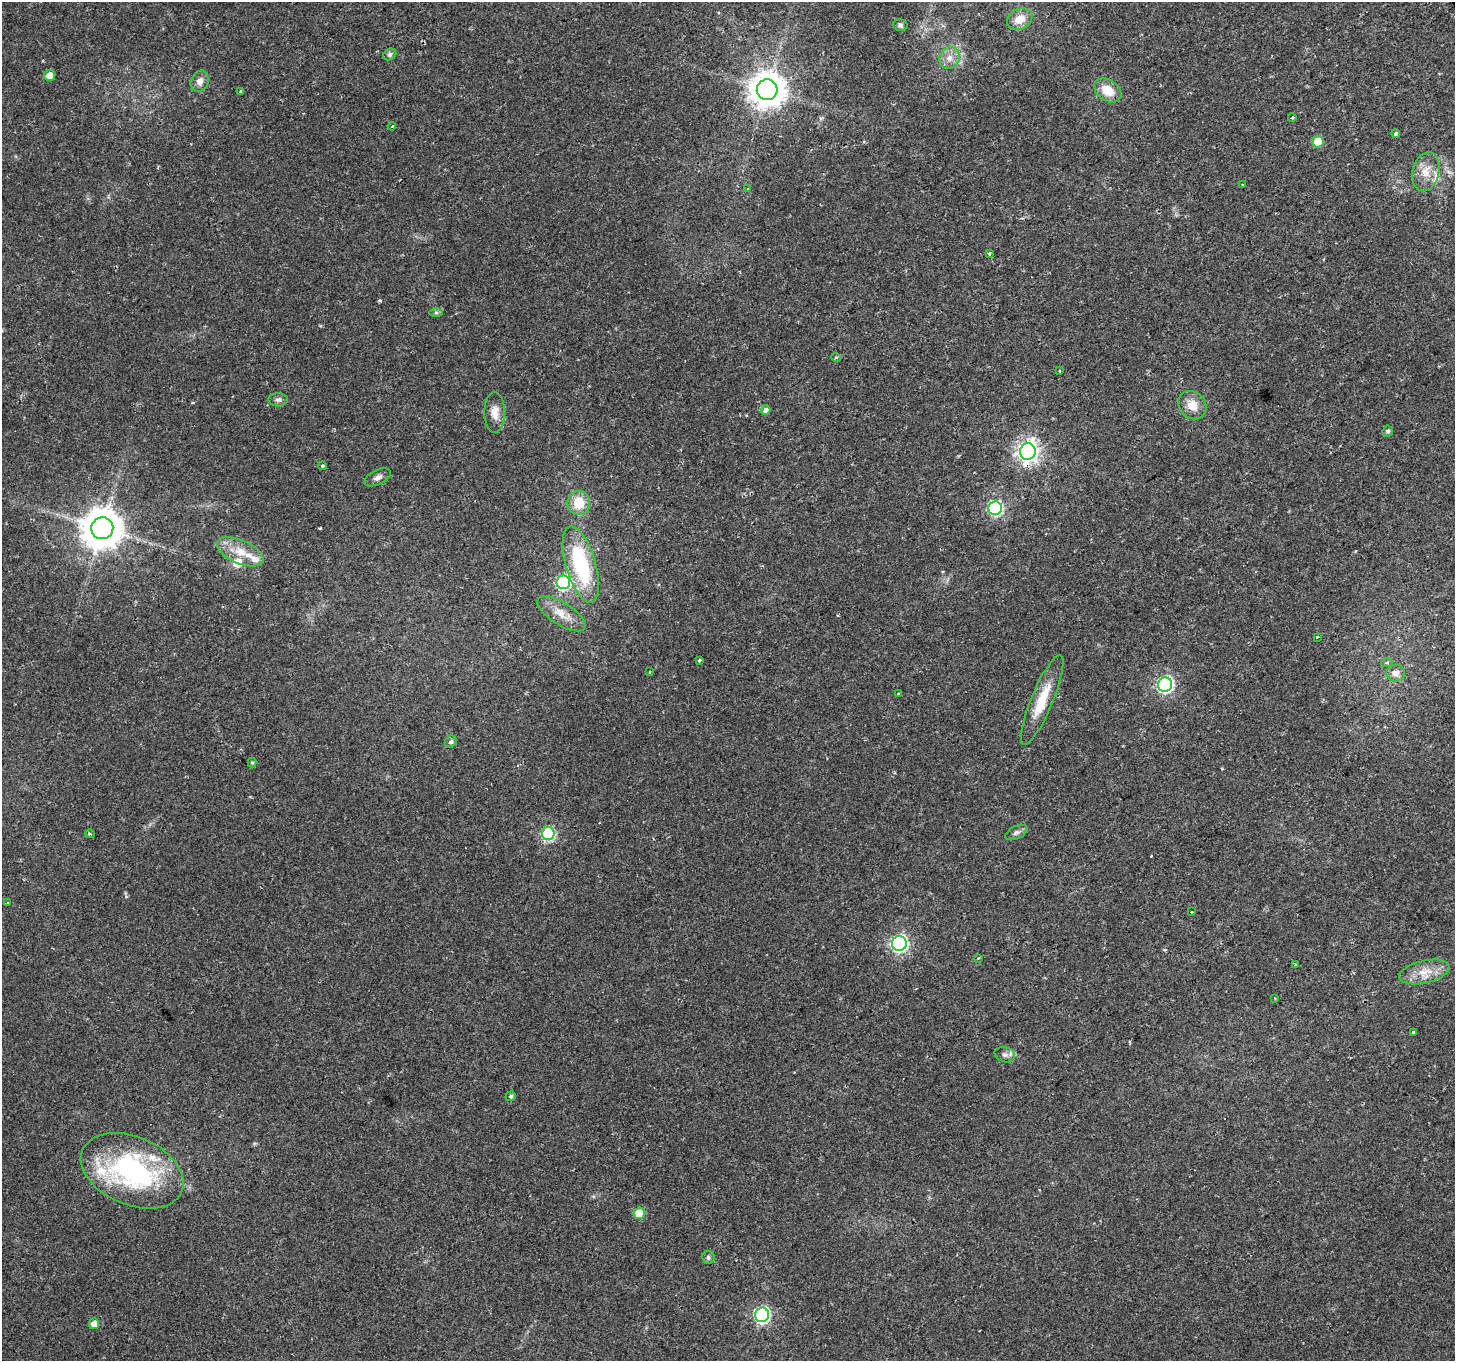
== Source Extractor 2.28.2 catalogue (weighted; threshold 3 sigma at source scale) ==
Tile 10 of 4 x 4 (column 2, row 3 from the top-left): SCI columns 1454-2906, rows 1466-2824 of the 5817 x 5709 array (HDU 1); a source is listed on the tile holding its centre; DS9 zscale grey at full resolution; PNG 1457 x 1363 px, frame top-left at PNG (2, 2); each listed source drawn as its Kron ellipse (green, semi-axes under 4 px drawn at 4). Shown black and unused: <1% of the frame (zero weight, under 2 of 3 exposures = <1% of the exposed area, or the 3 px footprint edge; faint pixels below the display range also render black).
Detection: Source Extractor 2.28.2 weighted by HDU 2 'WHT'; one run over the whole footprint, this tile lists its part. Background 0.0332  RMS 0.0032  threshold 0.0143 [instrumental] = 3 sigma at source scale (4.5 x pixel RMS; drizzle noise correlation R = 1.50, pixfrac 1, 0.0396/0.0396 arcsec/px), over >= 5 px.
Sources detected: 69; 1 cosmic-ray / hot-pixel residue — neither listed nor drawn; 5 inside a brighter listed object's ellipse — not listed separately; the other 63 listed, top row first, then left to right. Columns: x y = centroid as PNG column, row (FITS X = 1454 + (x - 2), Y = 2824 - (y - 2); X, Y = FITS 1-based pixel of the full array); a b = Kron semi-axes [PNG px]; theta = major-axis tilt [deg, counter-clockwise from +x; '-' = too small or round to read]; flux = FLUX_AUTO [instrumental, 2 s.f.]
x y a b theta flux
1020 19 13 10 31 3.6
900 25 7 6 - 0.74
390 54 7 5 33 1
949 58 11 10 - 2.6
50 75 5 5 - 3.5
200 81 11 8 64 2.2
767 90 10 10 - 620
1108 90 15 10 -35 5.7
241 92 3 3 - 0.79
1292 118 4 3 - 0.31
392 126 4 2 - 0.28
1396 133 4 3 - 1.6
1318 142 5 5 - 9.8
1426 172 20 13 76 4.7
1243 185 3 2 - 0.36
748 188 4 3 - 0.49
989 253 4 3 - 0.83
436 312 7 4 0 0.51
836 357 5 3 - 0.29
1059 371 3 3 - 0.73
278 400 9 6 -1 0.98
1192 405 15 13 -48 4.3
766 410 5 4 - 3.6
495 412 20 10 -90 3.5
1388 431 5 5 - 0.8
1028 451 8 8 - 190
323 466 4 3 - 0.44
378 477 14 7 26 1.5
579 503 12 11 - 7.1
995 508 7 6 - 52
102 528 11 11 - 880
240 552 25 11 -24 6.5
581 564 39 15 -73 29
563 582 7 7 - 51
561 614 27 11 -32 5
1317 637 4 3 - 3.6
699 660 3 3 - 1.1
1387 662 6 4 19 0.43
650 672 3 2 - 0.33
1396 673 9 8 - 2.3
1165 685 7 7 - 73
899 694 3 3 - 0.76
1042 700 48 11 67 9.5
451 742 6 5 - 0.88
252 763 5 4 - 0.4
1016 832 12 6 26 1.2
90 834 5 2 - 0.37
548 834 6 6 - 34
8 903 3 3 - 0.84
1191 912 3 2 - 0.49
899 943 7 7 - 87
979 958 3 3 - 0.74
1295 965 4 2 - 0.3
1424 972 26 11 13 5.5
1275 998 2 2 - 0.21
1413 1033 4 3 - 1.3
1005 1055 10 7 -17 1.3
511 1096 5 5 - 0.71
132 1171 54 34 -23 57
639 1213 6 5 - 8.5
708 1257 6 6 - 0.78
762 1315 7 7 - 68
94 1324 5 5 - 2.9
Overlapping masked pixels (flux is a lower limit): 1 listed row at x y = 1028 451
Unlisted compact peaks at least as high as the median listed source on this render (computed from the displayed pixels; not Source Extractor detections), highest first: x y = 320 528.